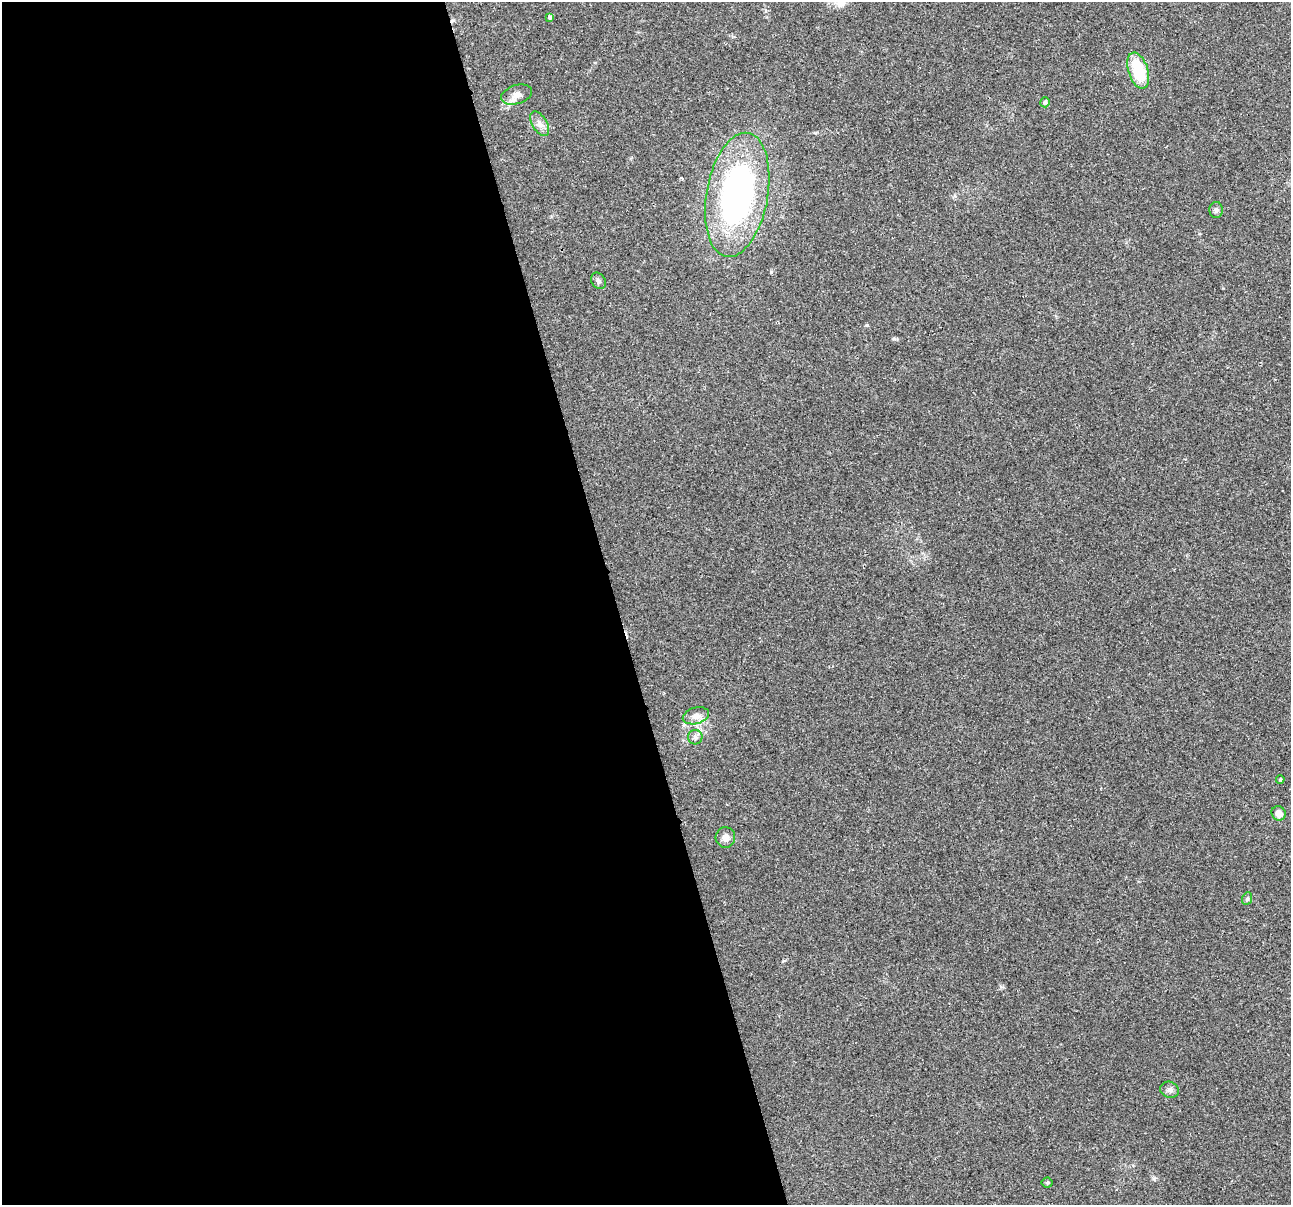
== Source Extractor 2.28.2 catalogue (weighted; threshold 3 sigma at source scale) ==
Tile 9 of 4 x 4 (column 1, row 3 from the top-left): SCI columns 1-1289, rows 1297-2499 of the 5155 x 4952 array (HDU 1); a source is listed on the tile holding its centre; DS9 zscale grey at full resolution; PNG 1293 x 1207 px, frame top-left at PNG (2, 2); each listed source drawn as its Kron ellipse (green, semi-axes under 4 px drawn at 4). Shown black and unused: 48% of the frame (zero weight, under 2 of 3 exposures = <1% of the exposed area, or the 3 px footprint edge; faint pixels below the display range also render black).
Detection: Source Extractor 2.28.2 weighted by HDU 2 'WHT'; one run over the whole footprint, this tile lists its part. Background 0.0234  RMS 0.0043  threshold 0.0193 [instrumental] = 3 sigma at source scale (4.5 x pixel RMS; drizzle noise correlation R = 1.50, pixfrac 1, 0.0396/0.0396 arcsec/px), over >= 5 px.
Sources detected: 16; all 16 listed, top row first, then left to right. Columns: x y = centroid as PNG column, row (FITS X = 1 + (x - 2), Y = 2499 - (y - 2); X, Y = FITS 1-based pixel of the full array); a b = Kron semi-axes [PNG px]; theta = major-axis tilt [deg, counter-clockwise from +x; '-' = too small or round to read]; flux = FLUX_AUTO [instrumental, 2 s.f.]
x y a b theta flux
549 17 4 3 - 3.2
1138 71 19 10 -72 18
517 95 16 9 17 3.4
1045 102 5 5 - 1
540 124 13 7 -58 2.5
737 195 63 31 80 130
1216 210 8 7 - 1.1
598 281 9 7 -56 1.1
696 716 13 8 16 2.7
695 737 7 7 - 1.4
1280 779 4 3 - 0.52
1279 813 7 6 - 3.1
725 837 10 10 - 2.5
1247 899 6 5 - 0.69
1170 1090 9 8 - 1.7
1047 1183 5 5 - 0.61
Unlisted compact peaks at least as high as the median listed source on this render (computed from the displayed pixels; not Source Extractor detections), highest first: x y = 1154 1179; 867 325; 771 272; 894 339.